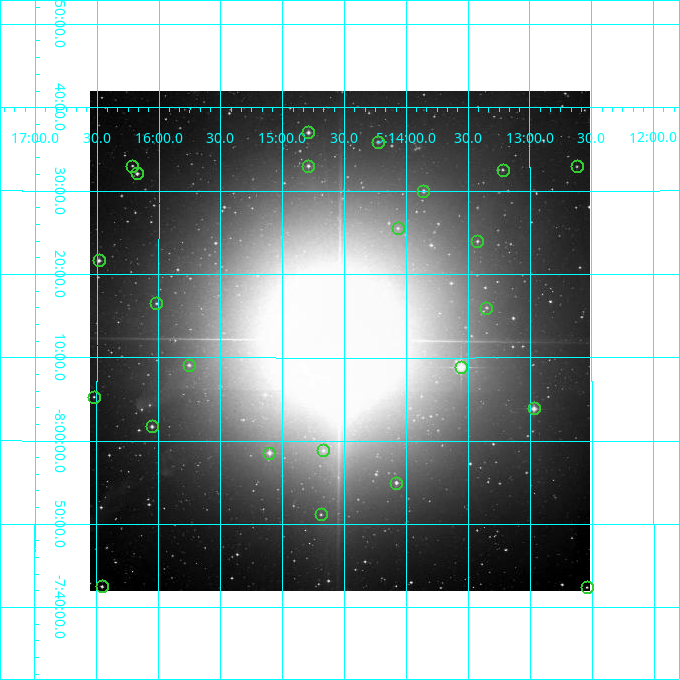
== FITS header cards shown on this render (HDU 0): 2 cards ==
NAXIS1  =                  500
NAXIS2  =                  500

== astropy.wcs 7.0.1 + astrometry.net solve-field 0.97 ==
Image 500 x 500 px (HDU 0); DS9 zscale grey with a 90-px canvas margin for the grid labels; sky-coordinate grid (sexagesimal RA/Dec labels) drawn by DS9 from the SOLVED WCS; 24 Tycho-2 reference stars matched to detected sources circled (green)
Header WCS: none
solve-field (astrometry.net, Tycho-2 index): SOLVED blind (the file carries no WCS)
Solved WCS: RA---TAN-SIP/DEC--TAN-SIP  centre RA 05:14:32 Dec -08:12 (78.63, -8.20 deg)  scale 7.2 arcsec/px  FOV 60.0' x 60.0'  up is +180 deg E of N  parity flipped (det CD > 0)
(file carries no celestial WCS; the grid is the blind solution)
Tycho-2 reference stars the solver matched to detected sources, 24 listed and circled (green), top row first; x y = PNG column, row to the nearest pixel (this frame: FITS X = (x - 90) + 1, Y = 500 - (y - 91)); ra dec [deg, ICRS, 3 dp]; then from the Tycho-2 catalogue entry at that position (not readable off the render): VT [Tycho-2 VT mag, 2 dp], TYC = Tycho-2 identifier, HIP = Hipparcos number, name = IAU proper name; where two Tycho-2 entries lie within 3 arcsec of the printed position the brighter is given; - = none
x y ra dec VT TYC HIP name
308 132 78.697 -8.617 9.61 5331-1552-1 - -
378 142 78.557 -8.598 10.55 5331-770-1 - -
132 166 79.053 -8.550 11.29 5331-1691-1 - -
308 166 78.698 -8.550 10.15 5331-1750-1 - -
577 166 78.155 -8.549 11.31 5330-1539-1 - -
503 170 78.305 -8.542 10.94 5330-1640-1 - -
137 173 79.044 -8.535 9.95 5331-1024-1 - -
423 191 78.464 -8.500 9.89 5330-1710-1 - -
398 228 78.517 -8.425 10.66 5331-1744-1 - -
477 241 78.356 -8.399 11.31 5330-1702-1 - -
99 260 79.121 -8.361 9.69 5331-1003-1 - -
156 303 79.004 -8.275 11.41 5331-1708-1 - -
486 308 78.337 -8.266 11.17 5330-1711-1 - -
189 365 78.938 -8.151 10.52 5331-1727-1 - -
461 367 78.389 -8.148 6.35 5330-1720-1 - -
94 397 79.131 -8.088 11.32 5331-87-1 - -
534 408 78.242 -8.065 8.20 5330-179-1 - -
152 426 79.013 -8.029 10.19 5331-40-1 - -
323 450 78.667 -7.981 10.09 5331-1736-1 - -
269 453 78.776 -7.976 9.48 5331-1718-1 - -
396 483 78.520 -7.917 9.91 5331-1755-1 - -
321 514 78.672 -7.853 11.78 5331-1721-1 - -
102 586 79.114 -7.709 10.88 5331-252-1 - -
587 587 78.135 -7.707 11.87 5330-99-1 - -